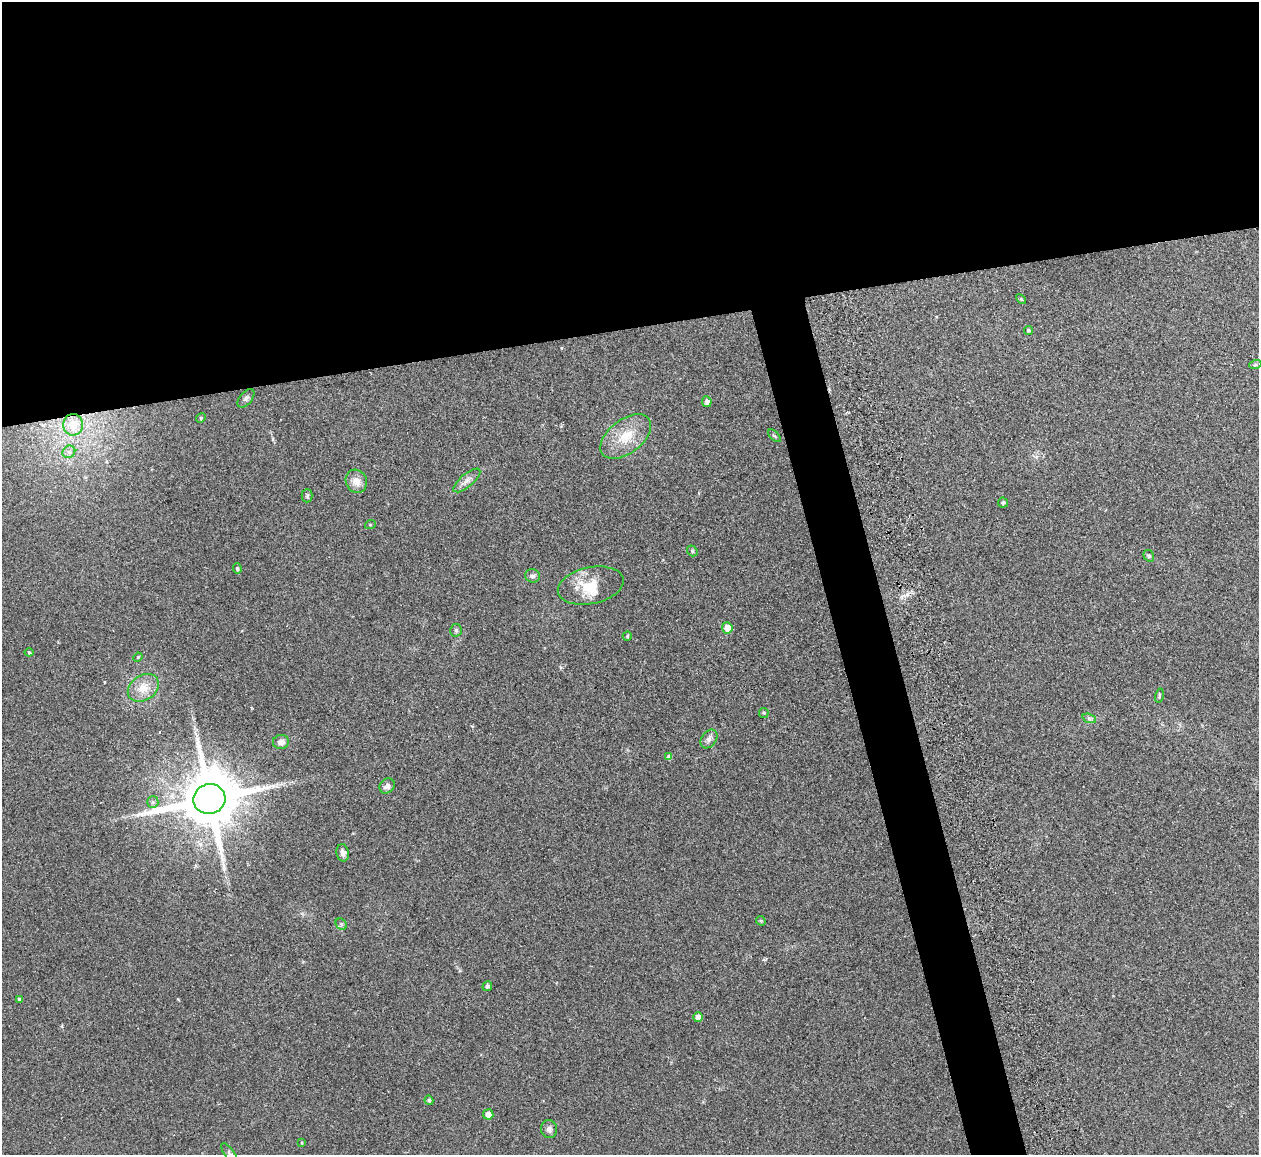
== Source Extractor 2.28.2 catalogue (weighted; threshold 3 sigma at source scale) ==
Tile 2 of 4 x 4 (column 2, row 1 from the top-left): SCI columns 1258-2514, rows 3605-4757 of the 5086 x 5028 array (HDU 1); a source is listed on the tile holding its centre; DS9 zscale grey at full resolution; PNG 1261 x 1157 px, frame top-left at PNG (2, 2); each listed source drawn as its Kron ellipse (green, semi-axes under 4 px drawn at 4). Shown black and unused: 31% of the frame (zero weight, under 2 of 3 exposures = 3% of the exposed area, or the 3 px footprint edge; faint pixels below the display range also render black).
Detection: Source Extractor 2.28.2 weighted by HDU 2 'WHT'; one run over the whole footprint, this tile lists its part. Background 0.0754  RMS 0.0089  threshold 0.0402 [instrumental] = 3 sigma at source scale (4.5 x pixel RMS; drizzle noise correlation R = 1.50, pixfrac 1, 0.05/0.05 arcsec/px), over >= 5 px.
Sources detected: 48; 1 inside a brighter object's white glare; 1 cosmic-ray / hot-pixel residue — neither listed nor drawn; the other 46 listed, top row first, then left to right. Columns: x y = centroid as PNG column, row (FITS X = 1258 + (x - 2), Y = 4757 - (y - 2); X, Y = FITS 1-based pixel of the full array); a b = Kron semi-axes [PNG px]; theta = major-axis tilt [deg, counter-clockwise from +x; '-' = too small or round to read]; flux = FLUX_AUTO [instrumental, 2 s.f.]
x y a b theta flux
1021 299 6 3 -46 0.93
1028 330 4 4 - 1.4
1255 365 6 4 18 1.3
246 398 11 6 49 2.6
707 402 5 5 - 3.5
201 418 5 4 - 1.1
73 425 11 10 - 15
626 436 29 17 37 23
774 436 8 3 -44 1
69 452 7 6 - 2.6
467 480 16 6 40 4.8
356 481 12 10 -63 7.6
307 496 6 5 - 1.5
1003 503 5 5 - 1.7
370 525 5 3 - 0.77
692 551 5 5 - 1.3
1149 556 6 5 - 1.6
237 569 5 4 - 1.2
532 576 7 6 - 2.2
591 586 33 18 12 24
727 628 5 5 - 9.7
456 630 6 5 - 1.9
627 636 5 4 - 1
29 652 4 4 - 0.84
138 657 5 4 - 0.79
143 688 17 12 34 13
1159 696 7 4 77 1.2
764 713 5 4 - 1
1089 718 7 4 -19 2
709 739 10 7 54 3.5
281 742 8 7 - 4.8
669 757 4 4 - 3
387 786 8 6 44 3.8
209 799 16 15 - 6700
153 802 6 5 - 1.8
343 853 9 6 -81 3.3
761 921 5 4 - 1.1
341 924 6 5 - 1.6
487 986 5 4 - 2
19 999 3 3 - 1.7
698 1017 5 5 - 5.5
429 1100 4 4 - 1.6
488 1114 5 5 - 5.9
549 1129 9 8 - 3
302 1143 4 3 - 0.84
229 1153 12 5 -52 2
Isophote crosses this tile's border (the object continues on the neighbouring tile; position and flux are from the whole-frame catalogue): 1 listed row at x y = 229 1153